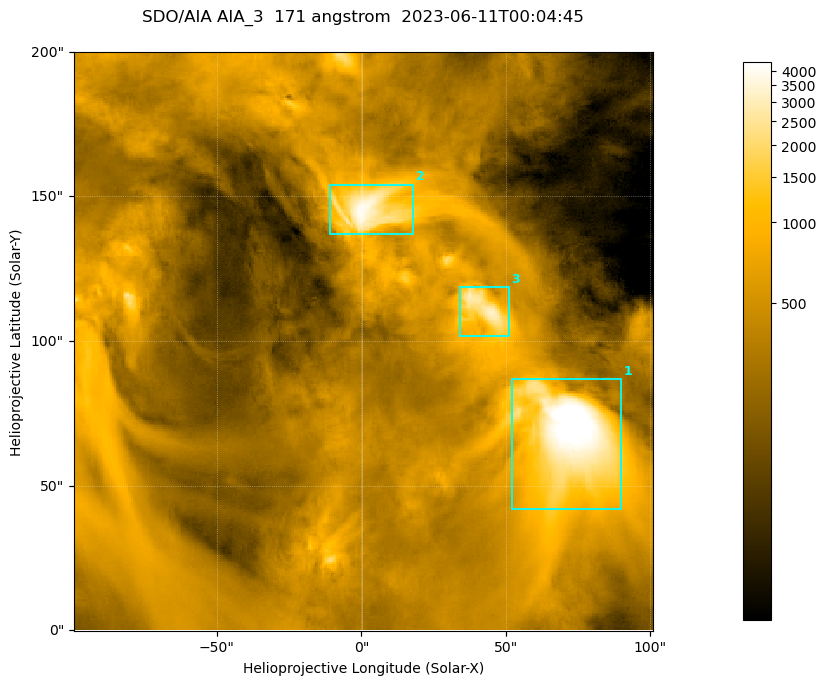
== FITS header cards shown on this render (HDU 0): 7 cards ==
TELESCOP= 'SDO/AIA '
INSTRUME= 'AIA_3   '
WAVELNTH=                  171
WAVEUNIT= 'angstrom'
DATE-OBS= '2023-06-11T00:04:45.350'
CTYPE1  = 'HPLN-TAN'
CTYPE2  = 'HPLT-TAN'

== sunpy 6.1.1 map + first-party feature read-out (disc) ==
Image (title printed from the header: SDO/AIA AIA_3  171 angstrom  2023-06-11T00:04:45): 334 x 334 px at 0.599 arcsec/px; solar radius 945 arcsec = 1577 px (partial field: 1.4% of the solar disc is inside the frame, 100% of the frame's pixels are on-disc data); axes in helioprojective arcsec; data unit not stated in the header (colour bar unlabelled)
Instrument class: DISC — disc imager (sunpy class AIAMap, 171 A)
Bright regions (active regions / flare kernels): reference = the on-disc median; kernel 3 px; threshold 5 sigma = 1122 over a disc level ~357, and >= 1.15x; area >= 111 px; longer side >= 4 px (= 2.4 arcsec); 3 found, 3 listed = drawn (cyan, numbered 1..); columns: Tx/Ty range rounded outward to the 2 arcsec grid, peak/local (2 s.f.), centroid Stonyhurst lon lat
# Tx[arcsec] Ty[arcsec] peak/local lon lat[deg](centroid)
1 52..90 42..88 15 +4 +4
2 -12..18 136..154 11 +0 +9
3 34..52 102..120 8.9 +3 +7